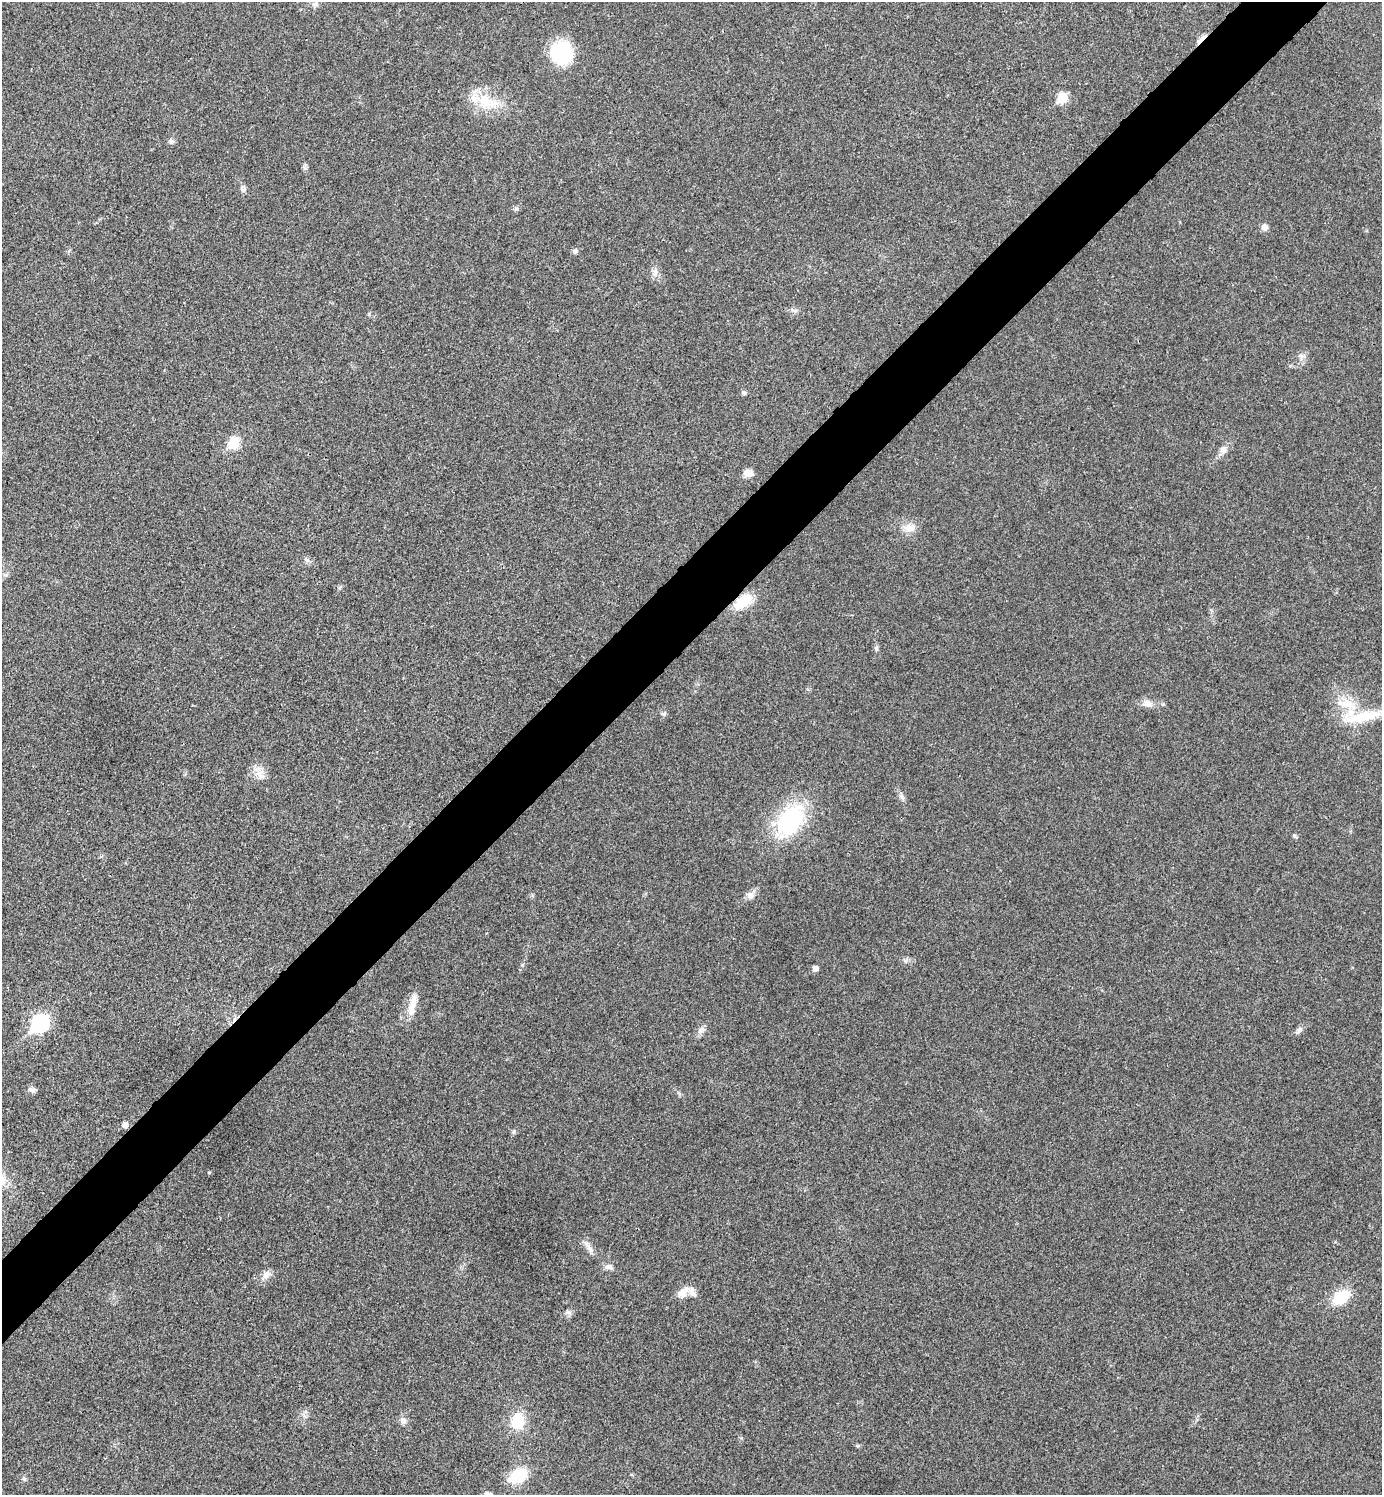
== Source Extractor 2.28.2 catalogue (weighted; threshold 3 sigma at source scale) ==
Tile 10 of 4 x 4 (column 2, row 3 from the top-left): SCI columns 1682-3061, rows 1497-2989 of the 5980 x 5981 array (HDU 1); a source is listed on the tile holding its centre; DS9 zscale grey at full resolution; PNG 1384 x 1497 px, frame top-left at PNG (2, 2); no overlay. Shown black and unused: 5% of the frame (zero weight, under 3 of 4 exposures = <1% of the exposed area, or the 3 px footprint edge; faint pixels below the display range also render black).
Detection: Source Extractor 2.28.2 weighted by HDU 2 'WHT'; one run over the whole footprint, this tile lists its part. Background 0.0281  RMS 0.0053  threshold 0.0241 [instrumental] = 3 sigma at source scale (4.5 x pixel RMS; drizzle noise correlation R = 1.50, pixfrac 1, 0.05/0.05 arcsec/px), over >= 5 px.
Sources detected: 55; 1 cosmic-ray / hot-pixel residue — not listed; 2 inside a brighter listed object's ellipse — not listed separately; the other 52 listed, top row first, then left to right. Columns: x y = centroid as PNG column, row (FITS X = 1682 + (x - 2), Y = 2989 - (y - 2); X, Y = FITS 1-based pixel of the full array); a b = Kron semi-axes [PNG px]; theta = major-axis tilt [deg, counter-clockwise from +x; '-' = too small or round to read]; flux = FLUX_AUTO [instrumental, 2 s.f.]
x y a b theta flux
315 4 10 7 10 2
561 52 24 22 -87 33
1062 98 6 6 - 25
487 102 37 20 -14 19
171 141 8 7 - 1.6
305 167 11 4 75 1.2
243 189 11 7 -43 1.8
516 208 6 6 - 1.1
1264 227 8 8 - 2.4
575 251 8 6 35 1.4
655 272 13 8 81 3.2
794 310 7 4 -19 1.2
369 314 6 4 72 0.67
1301 356 10 7 -37 2.5
744 393 7 5 -22 1.1
234 443 7 6 - 31
1223 450 12 9 78 3.1
748 473 11 8 -5 3.8
910 528 16 11 15 6
307 560 8 4 -36 1.2
5 575 7 4 -17 0.88
743 601 22 12 37 16
876 649 7 5 -89 1.2
1147 703 15 10 -17 4.2
1346 704 33 15 -16 15
664 714 7 5 21 1.1
1363 717 60 14 11 21
260 774 19 13 -21 5.8
902 797 11 6 -53 1.9
790 820 44 28 52 52
1294 836 7 4 -41 1.1
750 895 12 11 - 3.3
522 965 6 4 -72 0.7
815 969 5 5 - 3.2
412 1008 26 10 87 8
40 1023 9 8 - 140
701 1030 12 6 52 2.4
1299 1030 10 6 53 1.8
32 1090 10 7 -10 2.1
125 1125 6 6 - 2.9
514 1131 8 3 71 0.85
588 1247 23 6 -54 3.8
609 1267 13 7 0 2.5
266 1275 15 9 46 3.7
683 1292 21 10 45 5.5
1341 1297 18 13 34 17
567 1312 7 4 -72 1.2
403 1420 10 9 - 2.5
518 1421 19 16 83 16
858 1446 5 5 - 0.74
518 1476 18 13 30 20
24 1479 7 5 -43 1
Overlapping masked pixels (flux is a lower limit): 1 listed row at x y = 743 601
Isophote crosses this tile's border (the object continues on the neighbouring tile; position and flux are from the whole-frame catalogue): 1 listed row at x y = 1363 717
Unlisted compact peaks at least as high as the median listed source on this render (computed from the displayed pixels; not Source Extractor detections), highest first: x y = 209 1172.